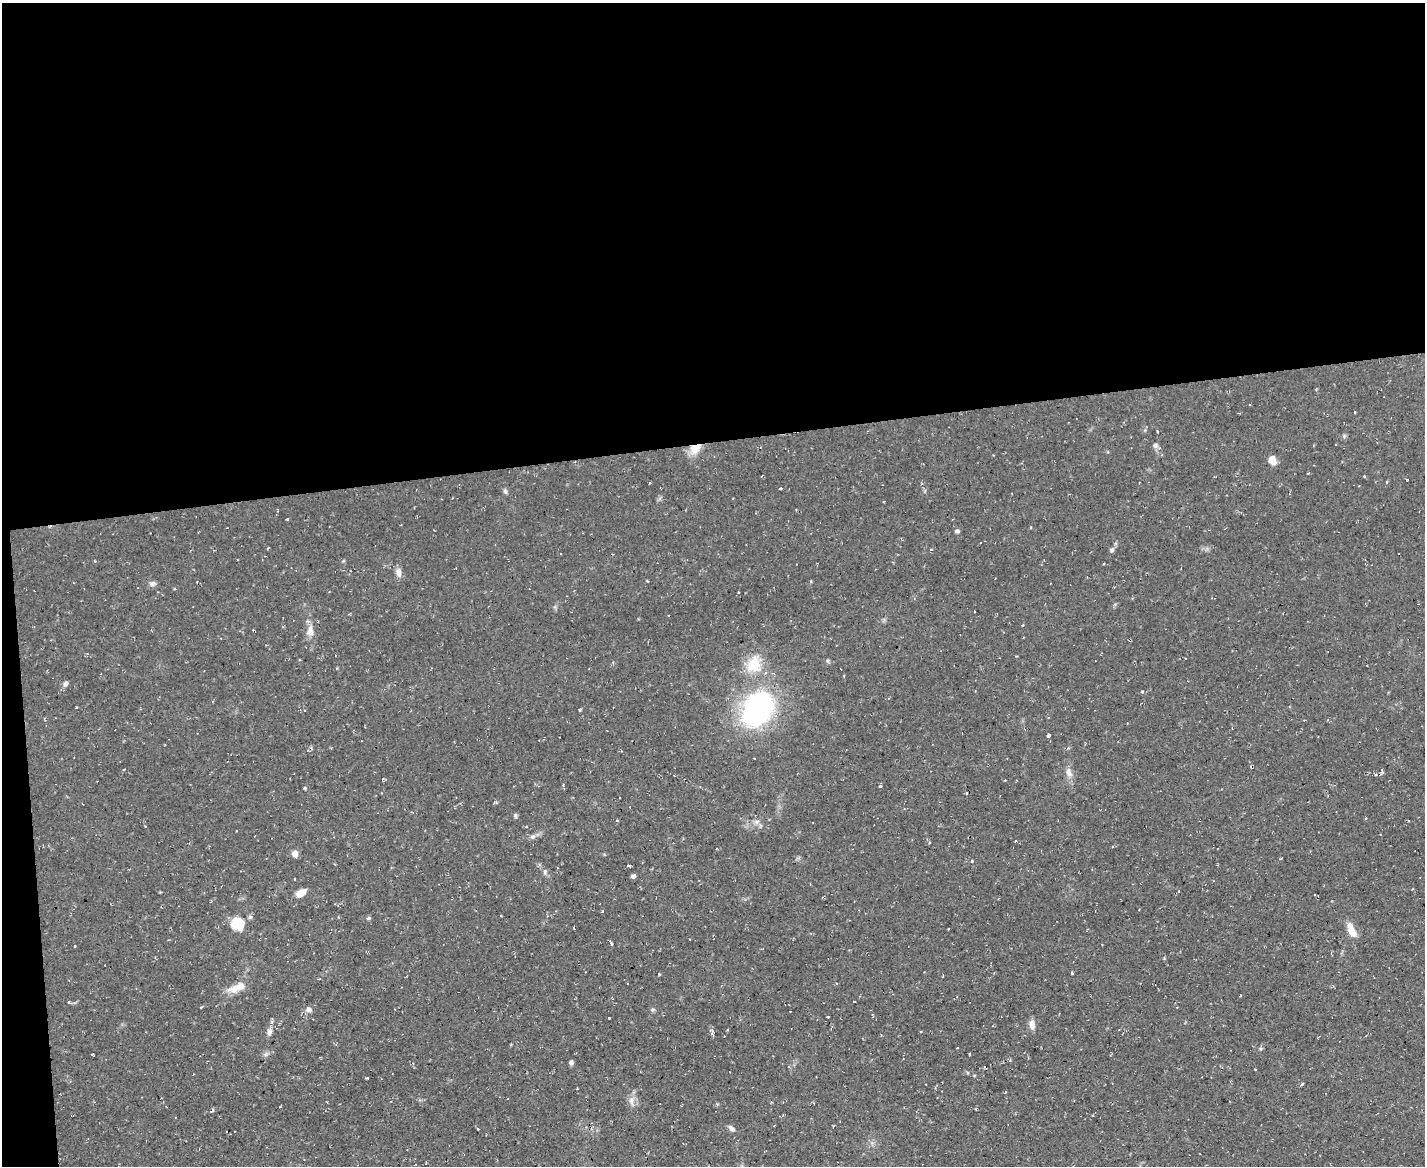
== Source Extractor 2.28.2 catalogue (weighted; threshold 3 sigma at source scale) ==
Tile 1 of 3 x 4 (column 1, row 1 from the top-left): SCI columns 126-1548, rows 3493-4656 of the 4627 x 4656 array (HDU 1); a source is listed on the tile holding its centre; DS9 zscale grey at full resolution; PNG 1427 x 1168 px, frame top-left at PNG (2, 3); no overlay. Shown black and unused: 39% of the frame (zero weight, under 2 of 3 exposures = <1% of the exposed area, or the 3 px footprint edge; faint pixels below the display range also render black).
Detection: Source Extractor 2.28.2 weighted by HDU 2 'WHT'; one run over the whole footprint, this tile lists its part. Background 0.0853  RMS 0.0072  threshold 0.0326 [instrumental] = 3 sigma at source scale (4.5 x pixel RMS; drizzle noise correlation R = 1.50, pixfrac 1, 0.05/0.05 arcsec/px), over >= 5 px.
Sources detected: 87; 10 cosmic-ray / hot-pixel residue — not listed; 2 inside a brighter listed object's ellipse — not listed separately; the other 75 listed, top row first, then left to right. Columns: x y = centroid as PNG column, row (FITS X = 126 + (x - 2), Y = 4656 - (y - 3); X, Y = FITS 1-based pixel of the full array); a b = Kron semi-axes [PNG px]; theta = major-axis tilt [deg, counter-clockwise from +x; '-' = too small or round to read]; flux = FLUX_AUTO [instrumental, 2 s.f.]
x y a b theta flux
1354 412 3 2 - 0.6
1157 431 3 2 - 0.7
1155 445 7 6 - 2.1
695 448 15 11 32 9.9
1272 460 10 7 -67 6.9
1308 473 2 2 - 0.74
649 483 2 2 - 0.75
781 488 3 3 - 1.3
505 491 7 5 -73 1.4
287 519 3 3 - 0.81
957 531 6 5 - 1.8
268 548 4 2 - 0.59
1112 550 6 6 - 1.7
1103 563 2 2 - 0.66
398 573 11 7 -82 4.1
152 584 8 6 45 2.2
738 592 3 2 - 0.99
974 611 3 2 - 0.82
310 631 16 9 85 6
828 660 6 5 - 1.1
754 664 23 18 68 20
66 684 7 5 57 2.3
1142 691 4 3 - 0.71
76 707 3 2 - 0.61
758 708 46 34 57 130
580 710 4 3 - 0.94
1127 723 3 2 - 0.62
1048 736 3 3 - 6.3
1068 748 4 4 - 0.8
1382 772 7 4 74 1.6
1069 773 13 7 -82 4.5
383 779 3 3 - 2.1
880 786 4 3 - 1
305 788 4 3 - 0.77
966 793 3 3 - 0.88
1366 818 3 2 - 0.51
1409 821 2 2 - 0.78
756 822 7 6 - 2.2
533 837 8 6 21 2.1
929 842 3 3 - 1.6
1113 846 4 3 - 0.8
295 854 5 5 - 7.4
971 861 3 3 - 1.6
629 866 4 3 - 1.5
545 872 7 5 72 1.5
633 876 4 4 - 2
295 879 3 2 - 0.81
1179 891 3 3 - 0.55
301 893 12 7 39 6.4
501 916 3 2 - 0.55
368 918 6 4 21 1.1
238 921 17 11 37 14
574 928 3 2 - 0.61
1352 930 19 8 -66 8.7
611 943 7 3 -67 1
74 946 3 3 - 1.6
1072 973 3 2 - 0.87
235 988 23 11 16 8.6
69 1002 4 3 - 0.75
201 1007 4 3 - 0.57
309 1009 8 7 - 2.8
652 1010 6 5 - 1.3
828 1017 3 3 - 1.9
609 1018 2 2 - 0.54
1032 1024 11 7 -81 4.7
270 1031 9 6 80 3.5
712 1034 7 5 -60 1.3
957 1048 3 2 - 0.49
266 1054 7 4 71 1.4
571 1062 6 5 - 1.8
367 1078 3 2 - 0.71
1302 1084 5 3 - 1
631 1101 13 6 -78 3.8
976 1109 2 2 - 0.56
731 1128 10 5 -45 2.4
Overlapping masked pixels (flux is a lower limit): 1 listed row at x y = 695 448
Unlisted compact peaks at least as high as the median listed source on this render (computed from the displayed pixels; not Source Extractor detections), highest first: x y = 515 815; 659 974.